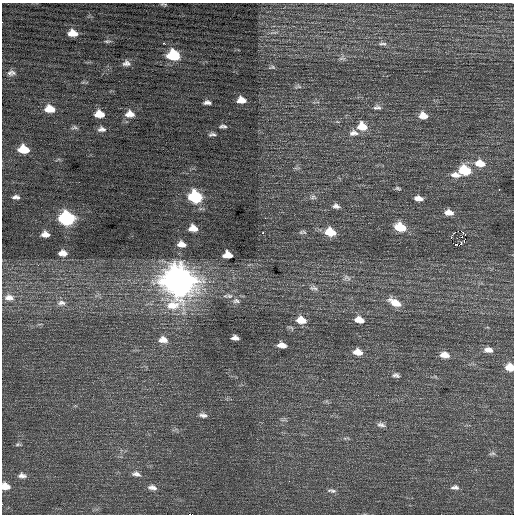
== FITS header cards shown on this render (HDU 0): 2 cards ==
NAXIS1  =                  512 / Axis length
NAXIS2  =                  512 / Axis length

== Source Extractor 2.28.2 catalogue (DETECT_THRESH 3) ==
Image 512 x 512 px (HDU 0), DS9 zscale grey, 1 PNG px = 1 image px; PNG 516 x 516 px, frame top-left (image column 1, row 512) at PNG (2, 3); no overlay
Background 0.461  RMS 0.77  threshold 2.32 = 3 sigma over >= 5 px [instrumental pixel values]
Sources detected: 81; all 81 listed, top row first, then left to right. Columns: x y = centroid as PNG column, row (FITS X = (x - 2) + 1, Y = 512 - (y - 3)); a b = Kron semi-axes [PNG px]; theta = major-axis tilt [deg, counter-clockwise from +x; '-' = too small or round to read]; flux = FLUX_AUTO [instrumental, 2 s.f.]
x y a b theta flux
164 4 8 2 -5 70
73 33 9 6 -6 610
107 41 9 4 1 95
163 43 3 3 - 61
382 44 12 4 -1 140
173 55 9 7 -8 3000
342 58 11 4 0 120
126 63 9 7 4 220
272 67 9 4 1 84
9 73 11 7 -63 170
13 73 9 5 -41 120
298 87 9 3 4 87
241 100 8 6 -1 540
207 102 9 5 0 200
377 107 11 6 4 170
50 109 10 7 -6 810
99 114 8 6 -4 790
130 114 11 8 -3 470
423 116 9 7 -14 490
223 126 8 5 1 150
362 126 11 9 -15 810
75 127 9 5 0 120
102 129 10 6 -3 220
353 133 13 8 2 330
212 134 9 5 0 150
23 149 9 6 -7 1300
480 163 13 8 -11 750
465 170 11 8 -14 1900
456 175 12 7 -8 360
398 188 7 4 -18 89
499 189 3 2 - 90
16 197 10 5 -1 190
195 197 9 8 - 4600
313 197 9 6 1 150
419 198 9 5 -9 320
336 206 9 6 -11 200
449 212 10 6 -10 370
67 218 10 8 -8 8400
400 227 10 7 -16 1500
193 228 8 6 -8 490
458 231 2 2 - 190
304 232 9 5 -20 110
330 232 10 8 -14 1100
263 233 3 3 - 100
45 234 8 6 -4 360
465 235 3 2 - 820
451 237 5 3 - 500
181 244 9 6 -7 400
455 244 3 2 - 220
461 244 5 3 - 92
63 253 9 6 0 410
228 255 8 6 -5 670
347 278 11 8 -12 210
178 281 14 13 - 73000
313 288 13 6 -7 210
229 296 12 6 -2 200
9 297 13 9 -4 380
236 301 9 7 -2 190
395 302 17 8 -28 700
61 303 12 7 1 260
301 320 11 7 -9 600
359 320 10 7 -15 470
235 338 7 5 -9 210
163 340 11 8 -6 380
282 345 8 5 -9 350
488 350 10 6 -7 320
358 352 10 7 -12 440
444 355 10 7 -9 420
510 367 8 6 -12 750
396 375 9 6 -13 140
203 415 10 6 -11 180
381 425 13 6 -12 210
18 444 8 4 1 87
492 453 10 5 10 99
136 474 12 7 -15 220
22 476 11 7 -5 230
5 486 9 7 -16 570
152 487 11 6 -11 230
455 487 10 6 2 180
332 491 12 5 -9 140
189 514 2 2 - 1200
At the frame edge (FLAGS 8, measured only in part): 3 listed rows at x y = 510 367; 5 486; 189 514